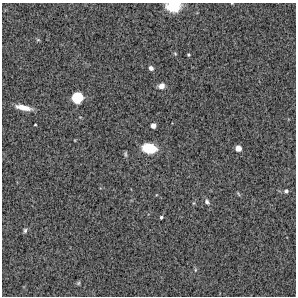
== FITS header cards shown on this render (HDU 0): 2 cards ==
NAXIS1  =                  294 /Length X axis
NAXIS2  =                  294 /Length Y axis

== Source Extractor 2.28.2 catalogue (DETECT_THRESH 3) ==
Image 294 x 294 px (HDU 0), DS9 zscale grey, 1 PNG px = 1 image px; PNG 298 x 298 px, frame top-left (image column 1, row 294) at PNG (2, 3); no overlay
Background 14700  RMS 340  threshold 1030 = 3 sigma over >= 5 px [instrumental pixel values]
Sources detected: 21; all 21 listed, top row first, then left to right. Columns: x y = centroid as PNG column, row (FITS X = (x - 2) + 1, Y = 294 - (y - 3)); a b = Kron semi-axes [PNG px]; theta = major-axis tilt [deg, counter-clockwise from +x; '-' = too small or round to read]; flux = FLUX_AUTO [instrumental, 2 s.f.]
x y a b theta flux
173 7 13 8 1 440000
38 40 6 4 -1 29000
175 54 5 4 - 23000
188 55 4 3 - 23000
151 68 5 4 - 77000
161 86 7 6 - 130000
77 97 9 9 - 700000
23 107 19 6 -12 240000
35 125 3 2 - 18000
153 126 5 4 - 110000
149 148 14 9 -9 690000
238 148 5 5 - 170000
125 154 7 4 -85 38000
286 191 6 5 - 51000
238 194 7 3 -46 26000
207 202 9 6 -66 63000
194 203 5 3 - 25000
161 217 3 3 - 33000
25 230 6 5 - 44000
195 270 6 3 72 29000
78 283 5 5 - 29000
At the frame edge (FLAGS 8, measured only in part): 1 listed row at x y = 173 7